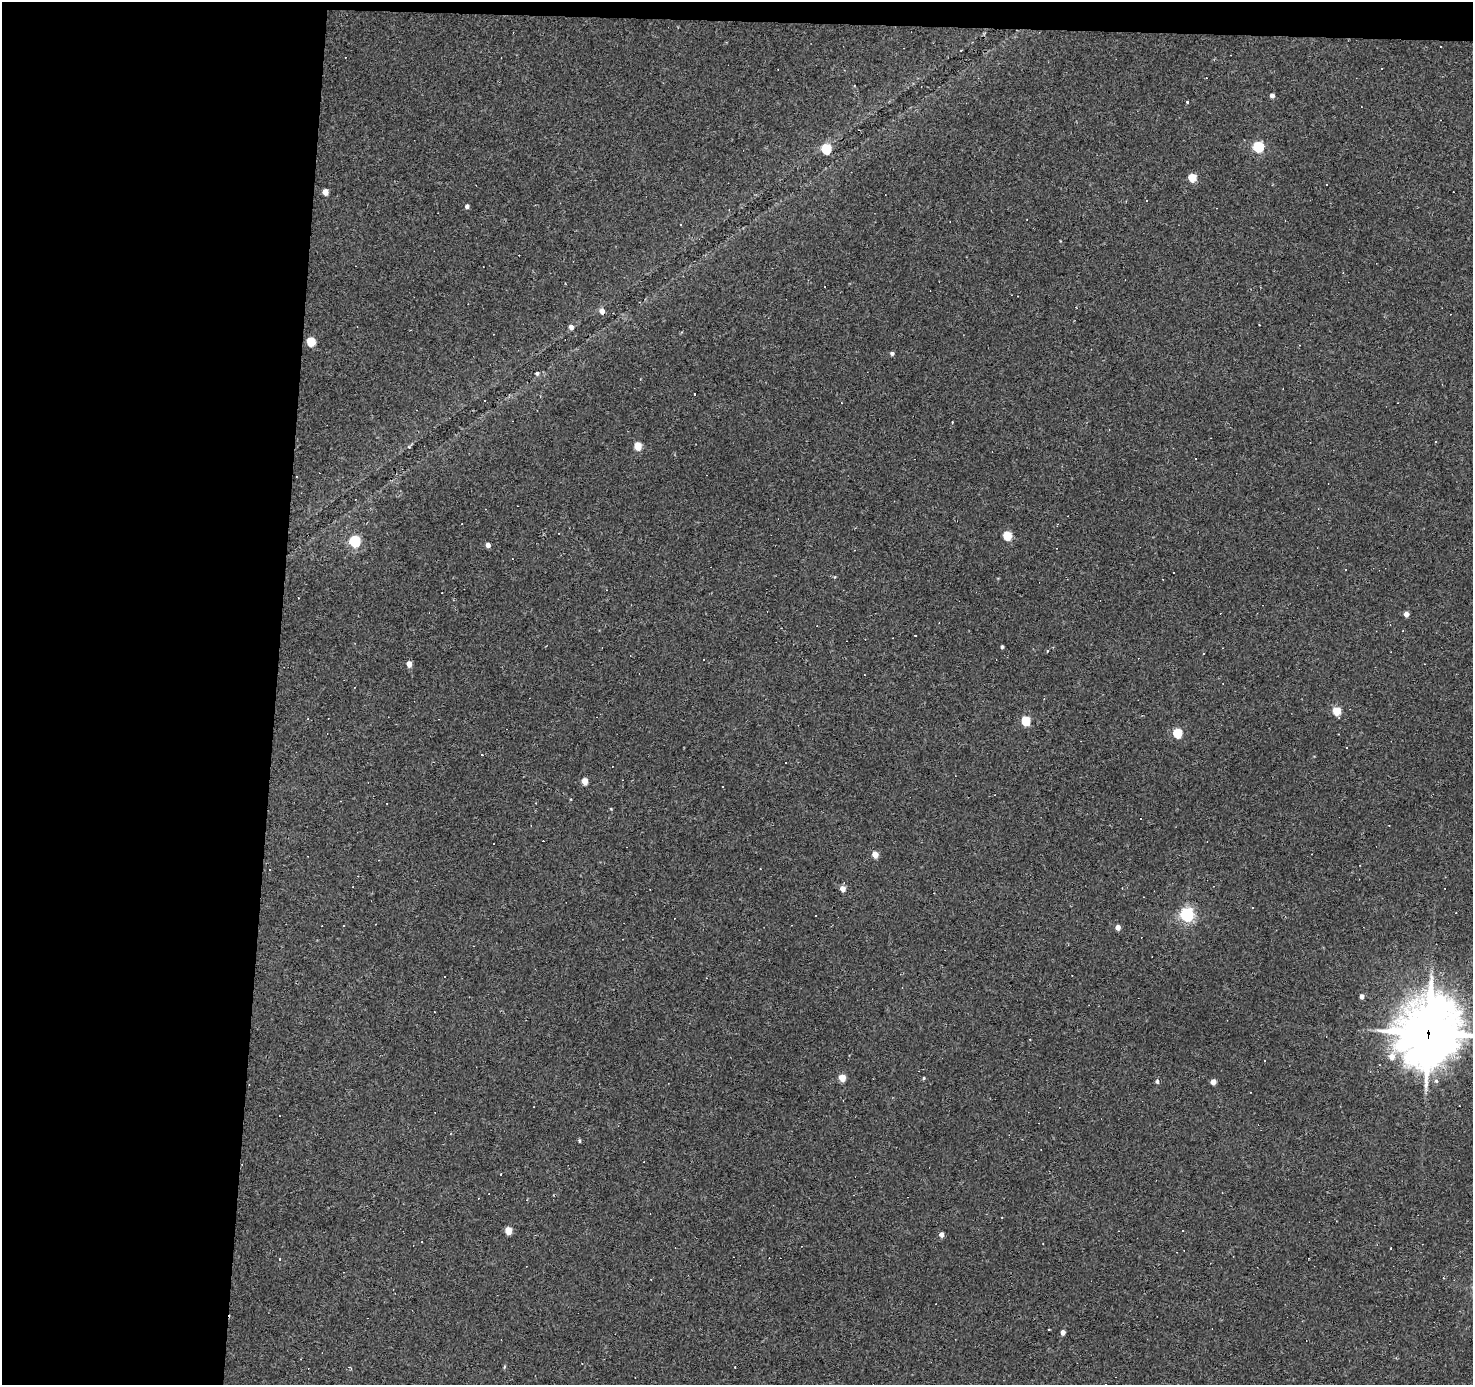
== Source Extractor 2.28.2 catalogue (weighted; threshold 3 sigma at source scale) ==
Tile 1 of 3 x 3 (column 1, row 1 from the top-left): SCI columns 1-1471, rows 2956-4338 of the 4413 x 4438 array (HDU 1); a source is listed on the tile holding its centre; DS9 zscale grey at full resolution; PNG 1475 x 1387 px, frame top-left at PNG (2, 2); no overlay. Shown black and unused: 20% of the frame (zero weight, under 2 of 3 exposures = <1% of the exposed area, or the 3 px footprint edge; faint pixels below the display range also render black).
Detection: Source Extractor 2.28.2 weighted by HDU 2 'WHT'; one run over the whole footprint, this tile lists its part. Background 0.0775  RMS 0.0053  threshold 0.0238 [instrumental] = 3 sigma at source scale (4.5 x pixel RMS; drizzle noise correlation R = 1.50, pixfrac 1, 0.05/0.05 arcsec/px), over >= 5 px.
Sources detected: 97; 40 cosmic-ray / hot-pixel residue — not listed; the other 57 listed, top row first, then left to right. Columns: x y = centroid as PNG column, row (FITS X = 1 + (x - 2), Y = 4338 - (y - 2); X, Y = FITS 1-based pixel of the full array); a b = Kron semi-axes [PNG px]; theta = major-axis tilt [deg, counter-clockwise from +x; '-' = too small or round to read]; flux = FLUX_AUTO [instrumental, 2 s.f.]
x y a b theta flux
1272 96 4 4 - 2.2
1187 102 3 3 - 18
1258 147 6 5 - 53
826 149 6 5 - 38
1192 177 5 5 - 15
1326 184 2 2 - 0.41
325 192 5 4 - 6.1
467 206 5 4 - 1.5
602 311 5 5 - 3.8
571 327 5 5 - 2.1
311 341 5 5 - 20
892 353 4 4 - 1.3
537 373 5 4 - 0.94
484 401 2 2 - 0.51
952 422 3 2 - 0.39
1435 441 3 3 - 0.47
638 446 5 5 - 12
1007 535 5 5 - 21
355 541 6 5 - 55
488 545 4 4 - 2.8
1346 569 3 3 - 1.2
298 598 2 2 - 0.3
1406 614 4 4 - 3
915 635 3 2 - 0.39
1002 647 4 3 - 0.87
1047 651 3 3 - 1.8
1204 653 3 3 - 0.94
409 664 5 4 - 5
1336 711 6 5 - 16
1026 720 5 5 - 26
1177 733 5 5 - 30
1347 747 3 3 - 2.9
786 762 3 2 - 0.35
585 781 5 4 - 6.7
611 809 4 3 - 0.44
875 854 5 4 - 7.1
842 889 5 4 - 4.2
1187 914 6 6 - 120
1118 927 5 4 - 3.3
1362 996 4 4 - 2.5
1428 1033 25 21 68 2300
1264 1060 3 2 - 0.57
842 1078 5 4 - 9.7
924 1078 4 4 - 0.58
1157 1081 5 4 - 1.3
1213 1082 4 4 - 4.5
579 1141 4 3 - 0.69
501 1174 3 2 - 0.44
1002 1217 3 2 - 0.44
508 1230 5 4 - 10
1182 1230 3 2 - 0.55
942 1234 5 4 - 2.6
1391 1248 3 2 - 0.26
280 1259 3 2 - 0.57
1049 1329 3 2 - 0.7
1063 1332 4 4 - 2.7
504 1367 6 3 71 0.55
Overlapping masked pixels (flux is a lower limit): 2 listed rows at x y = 602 311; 1428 1033
Isophote crosses this tile's border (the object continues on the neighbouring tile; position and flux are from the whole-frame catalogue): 1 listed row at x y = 1428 1033